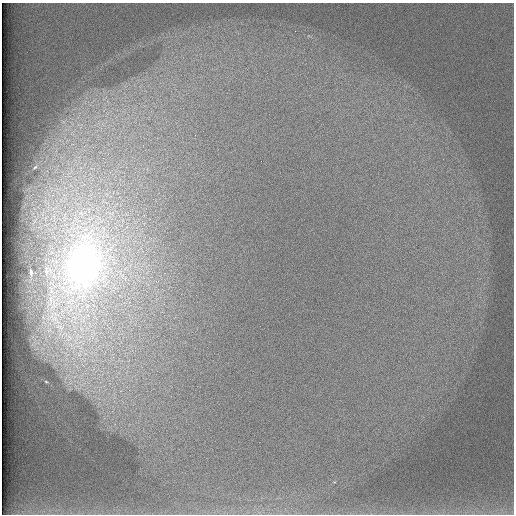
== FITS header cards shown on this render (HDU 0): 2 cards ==
NAXIS1  =                  512 /
NAXIS2  =                  512 /

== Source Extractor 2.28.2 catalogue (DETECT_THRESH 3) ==
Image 512 x 512 px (HDU 0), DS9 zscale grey, 1 PNG px = 1 image px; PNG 516 x 516 px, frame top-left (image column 1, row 512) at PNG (2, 3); no overlay
Background 98.3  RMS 2.9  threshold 8.77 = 3 sigma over >= 5 px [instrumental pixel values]
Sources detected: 6; all 6 listed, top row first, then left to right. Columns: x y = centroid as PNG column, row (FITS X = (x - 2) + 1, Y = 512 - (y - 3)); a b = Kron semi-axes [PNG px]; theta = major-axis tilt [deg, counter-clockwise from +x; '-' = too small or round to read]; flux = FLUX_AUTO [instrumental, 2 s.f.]
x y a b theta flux
35 167 5 3 - 160
84 266 37 26 74 130000
46 271 10 5 90 710
31 272 4 2 - 320
60 327 17 15 -40 5300
46 382 6 4 -40 290